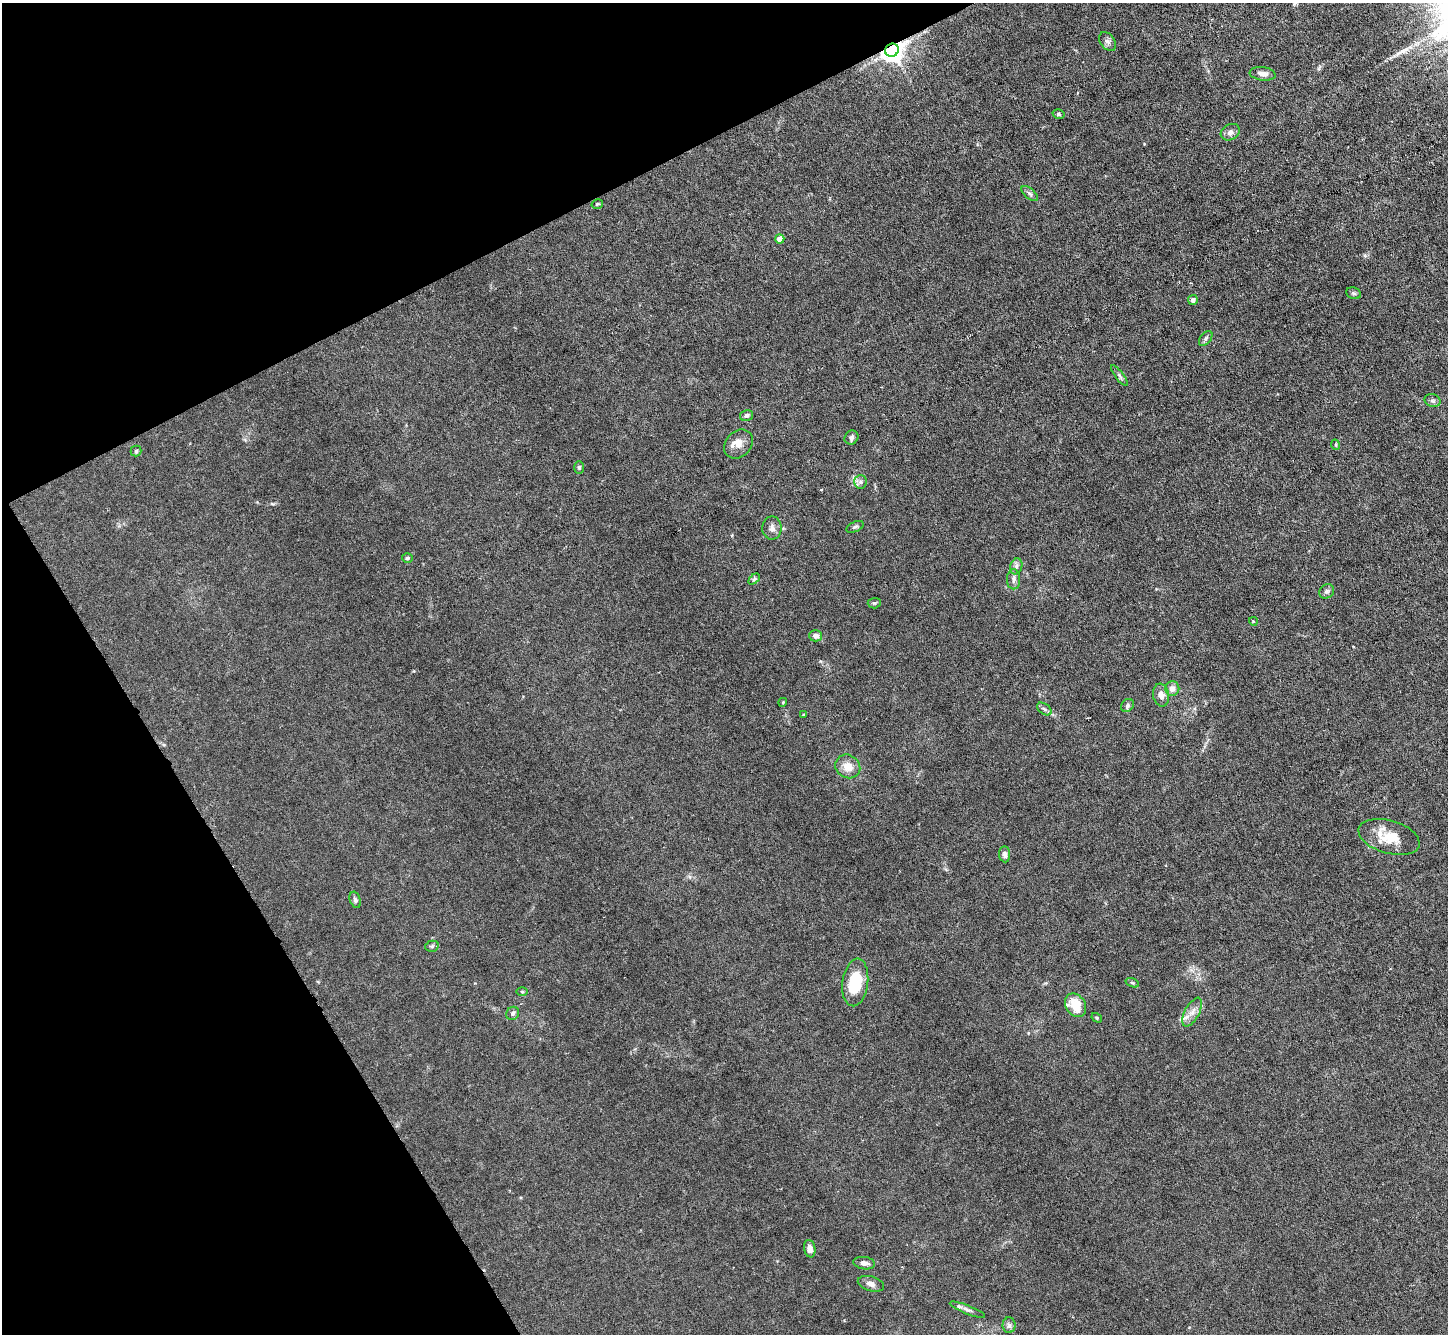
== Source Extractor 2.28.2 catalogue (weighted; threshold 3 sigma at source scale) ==
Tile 5 of 4 x 4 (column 1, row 2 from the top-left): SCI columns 1-1446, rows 2819-4150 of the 5785 x 5774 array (HDU 1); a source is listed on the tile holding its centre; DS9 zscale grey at full resolution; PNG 1450 x 1336 px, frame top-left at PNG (2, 3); each listed source drawn as its Kron ellipse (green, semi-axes under 4 px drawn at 4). Shown black and unused: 24% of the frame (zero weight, under 3 of 6 exposures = <1% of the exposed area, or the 3 px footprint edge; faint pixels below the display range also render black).
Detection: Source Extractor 2.28.2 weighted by HDU 2 'WHT'; one run over the whole footprint, this tile lists its part. Background 0.0256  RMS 0.0028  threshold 0.0115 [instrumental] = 3 sigma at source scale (4.09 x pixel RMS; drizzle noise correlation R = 1.36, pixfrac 0.8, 0.05/0.05 arcsec/px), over >= 5 px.
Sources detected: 54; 1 inside a brighter listed object's ellipse — not listed separately; the other 53 listed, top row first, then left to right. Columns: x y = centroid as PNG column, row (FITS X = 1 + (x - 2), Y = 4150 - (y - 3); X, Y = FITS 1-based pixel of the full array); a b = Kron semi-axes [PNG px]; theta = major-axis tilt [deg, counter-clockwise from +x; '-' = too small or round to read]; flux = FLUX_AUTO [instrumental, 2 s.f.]
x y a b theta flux
1108 42 10 7 -52 0.9
892 50 7 6 - 220
1263 74 13 6 -7 1.4
1058 114 6 4 -17 0.42
1230 132 10 7 29 1.2
1030 193 10 5 -41 0.66
597 204 6 4 15 0.4
780 239 4 4 - 2.7
1354 293 7 5 -21 0.54
1193 300 5 4 - 0.76
1206 338 8 5 52 0.63
1119 376 12 4 -52 0.67
1432 401 8 6 -17 0.68
746 415 7 5 15 0.74
851 437 7 6 - 0.69
739 444 16 12 47 2.8
1336 445 5 3 - 0.23
136 451 5 5 - 0.49
579 468 6 5 - 0.47
860 482 6 6 - 0.78
855 527 9 5 25 0.56
772 528 11 9 89 1.3
407 558 5 4 - 0.41
1016 566 8 6 71 0.83
754 579 6 4 44 0.43
1014 579 10 6 89 1
1327 591 8 6 43 0.72
874 603 6 5 - 0.41
1253 621 4 4 - 0.37
815 636 6 5 - 1.2
1172 689 7 7 - 1.8
1161 695 11 8 -81 1.7
783 702 4 3 - 0.21
1127 705 7 5 50 0.62
1044 709 8 5 -36 0.64
803 714 3 2 - 0.3
848 766 13 11 -33 2.9
1389 837 31 16 -16 7.1
1005 854 8 5 -85 0.85
355 900 8 5 -70 0.7
432 946 7 5 13 0.46
855 982 24 13 83 10
1132 983 7 4 -20 0.38
522 992 6 4 -1 0.28
1076 1005 12 9 -56 6
1192 1012 16 7 62 2
513 1013 7 6 - 0.65
1097 1018 5 3 - 0.29
810 1249 9 5 -80 1.5
864 1263 11 6 -8 1.3
871 1284 13 7 -16 1.4
967 1310 19 4 -22 0.97
1009 1325 8 6 -89 0.74
Overlapping masked pixels (flux is a lower limit): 1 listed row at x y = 892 50